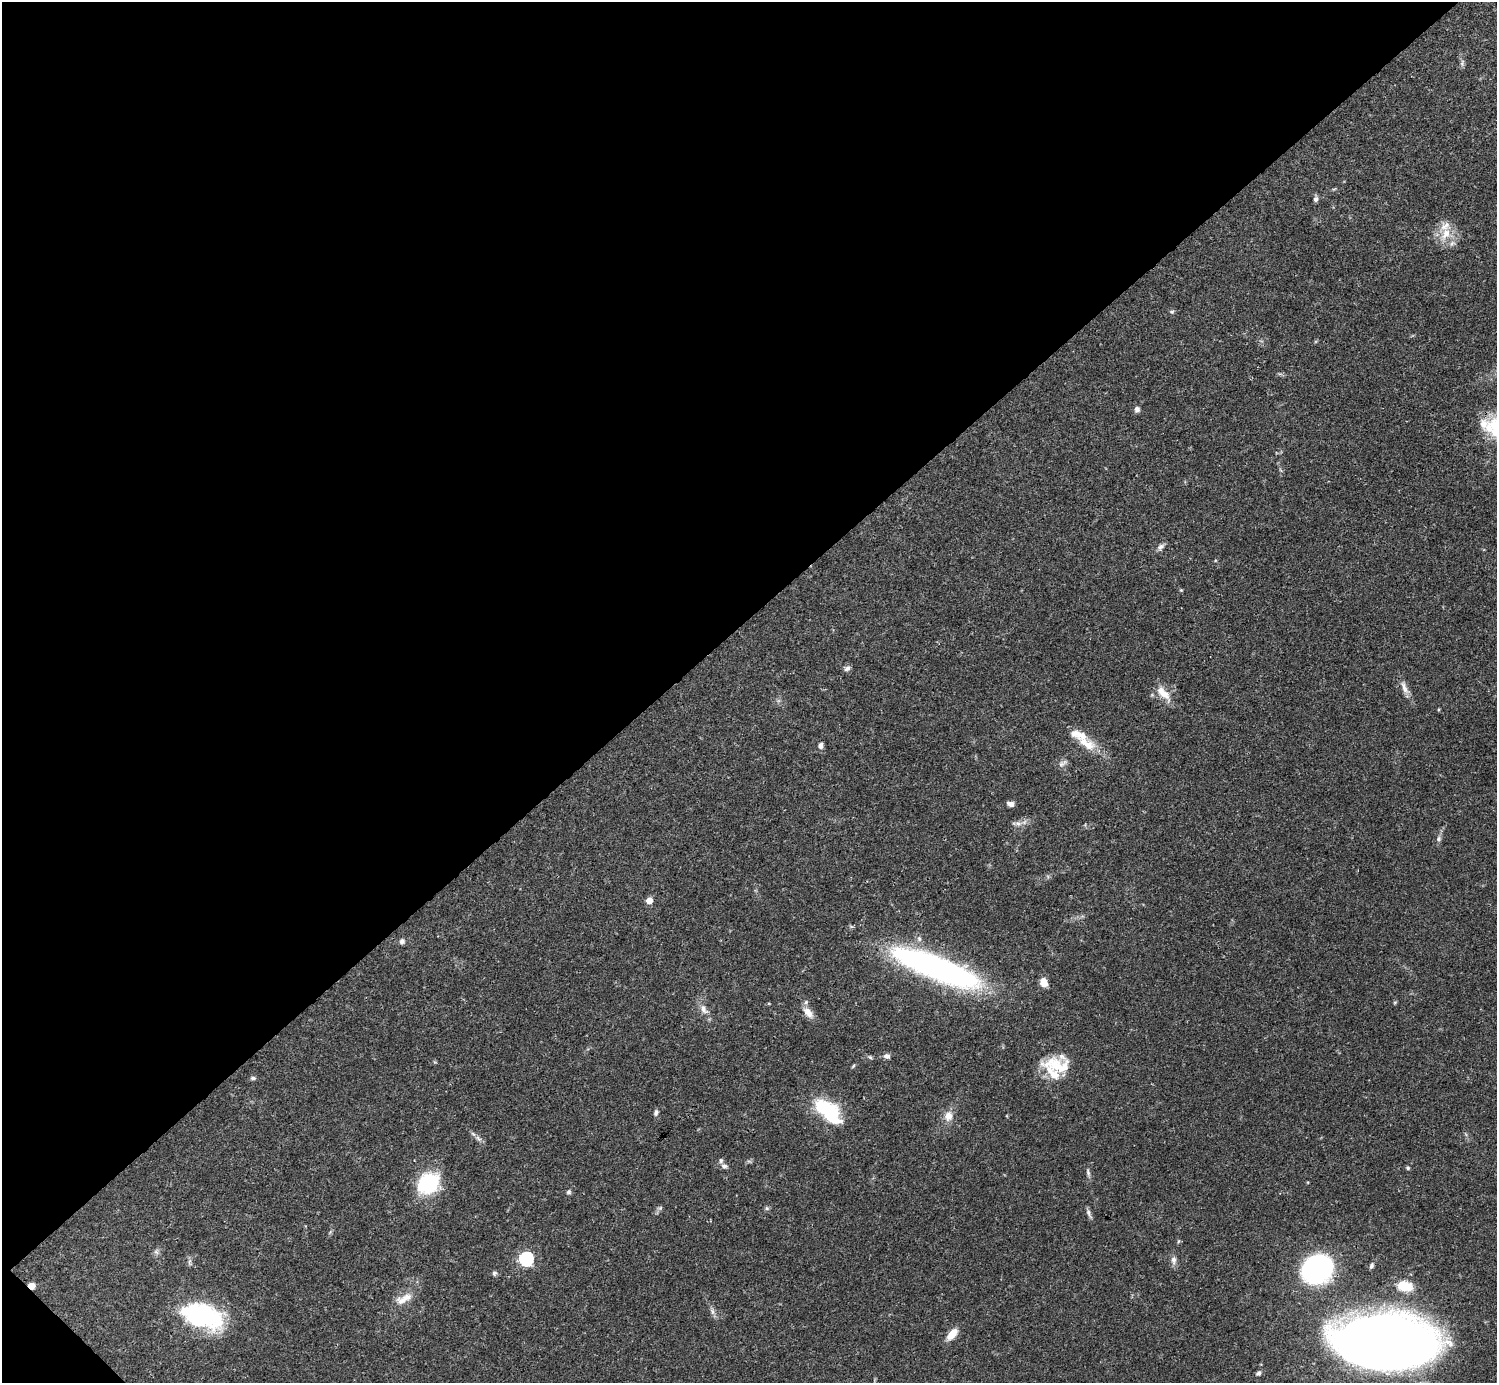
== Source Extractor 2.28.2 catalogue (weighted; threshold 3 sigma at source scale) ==
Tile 5 of 4 x 4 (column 1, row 2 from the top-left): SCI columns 1-1495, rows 2921-4301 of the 5982 x 5981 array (HDU 1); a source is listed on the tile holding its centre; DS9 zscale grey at full resolution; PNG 1499 x 1385 px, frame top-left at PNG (2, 2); no overlay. Shown black and unused: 45% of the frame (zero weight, under 3 of 4 exposures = <1% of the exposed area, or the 3 px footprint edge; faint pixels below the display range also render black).
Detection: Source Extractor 2.28.2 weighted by HDU 2 'WHT'; one run over the whole footprint, this tile lists its part. Background 0.0408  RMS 0.0027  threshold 0.012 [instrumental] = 3 sigma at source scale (4.5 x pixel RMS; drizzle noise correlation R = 1.50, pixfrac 1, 0.05/0.05 arcsec/px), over >= 5 px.
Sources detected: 66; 2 inside a brighter object's white glare — not listed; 8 inside a brighter listed object's ellipse — not listed separately; the other 56 listed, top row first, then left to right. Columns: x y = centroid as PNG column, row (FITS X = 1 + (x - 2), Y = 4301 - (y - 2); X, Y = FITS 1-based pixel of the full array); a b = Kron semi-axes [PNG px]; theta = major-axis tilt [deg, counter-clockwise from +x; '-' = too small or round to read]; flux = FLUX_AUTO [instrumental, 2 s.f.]
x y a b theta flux
1462 63 11 4 73 0.71
1316 199 7 6 - 0.72
1446 234 18 11 66 4.3
1172 312 6 6 - 0.5
1137 409 7 6 - 0.91
1484 424 13 11 74 2.8
1160 547 11 6 37 0.98
1181 590 4 4 - 0.28
847 668 9 7 27 0.87
1404 688 21 7 -68 2
1163 693 21 9 -45 3.8
1078 734 29 11 -22 4.5
821 745 6 5 - 1.3
1062 763 14 6 31 1.1
1010 804 7 5 -14 1.2
1018 823 7 4 -1 0.8
1439 839 7 6 - 0.69
649 900 5 4 - 4.2
402 941 7 6 - 0.84
935 967 97 22 -21 80
1043 982 10 8 -69 2.4
1395 1002 6 3 19 0.27
703 1009 13 7 -71 1.7
808 1013 17 9 -51 2.3
887 1056 8 6 0 1
870 1057 5 5 - 0.44
1062 1057 26 13 -8 2.6
853 1066 6 3 71 0.33
1053 1074 47 14 -58 7.2
253 1078 7 5 0 0.55
822 1107 21 11 -37 16
656 1113 8 5 68 0.72
948 1116 14 11 76 2.5
478 1138 11 3 -50 0.81
724 1166 8 7 - 0.83
1408 1168 5 5 - 0.41
1088 1173 10 5 -80 0.68
428 1183 23 19 35 19
569 1192 7 5 37 0.51
660 1208 7 5 45 0.56
767 1208 6 4 -1 0.44
1088 1213 12 5 -69 0.88
156 1252 7 6 - 0.66
526 1259 6 6 - 54
1174 1260 11 7 90 1.3
1371 1266 8 5 64 0.65
1317 1270 20 16 16 81
494 1273 6 5 - 0.56
31 1286 7 6 - 1.8
1404 1286 18 11 -11 6
404 1299 27 10 26 3.4
713 1312 8 6 -73 0.9
200 1315 45 27 -18 29
952 1334 15 7 48 3.3
1381 1342 65 32 -4 610
1258 1373 7 6 - 0.67
Overlapping masked pixels (flux is a lower limit): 2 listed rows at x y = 935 967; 31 1286